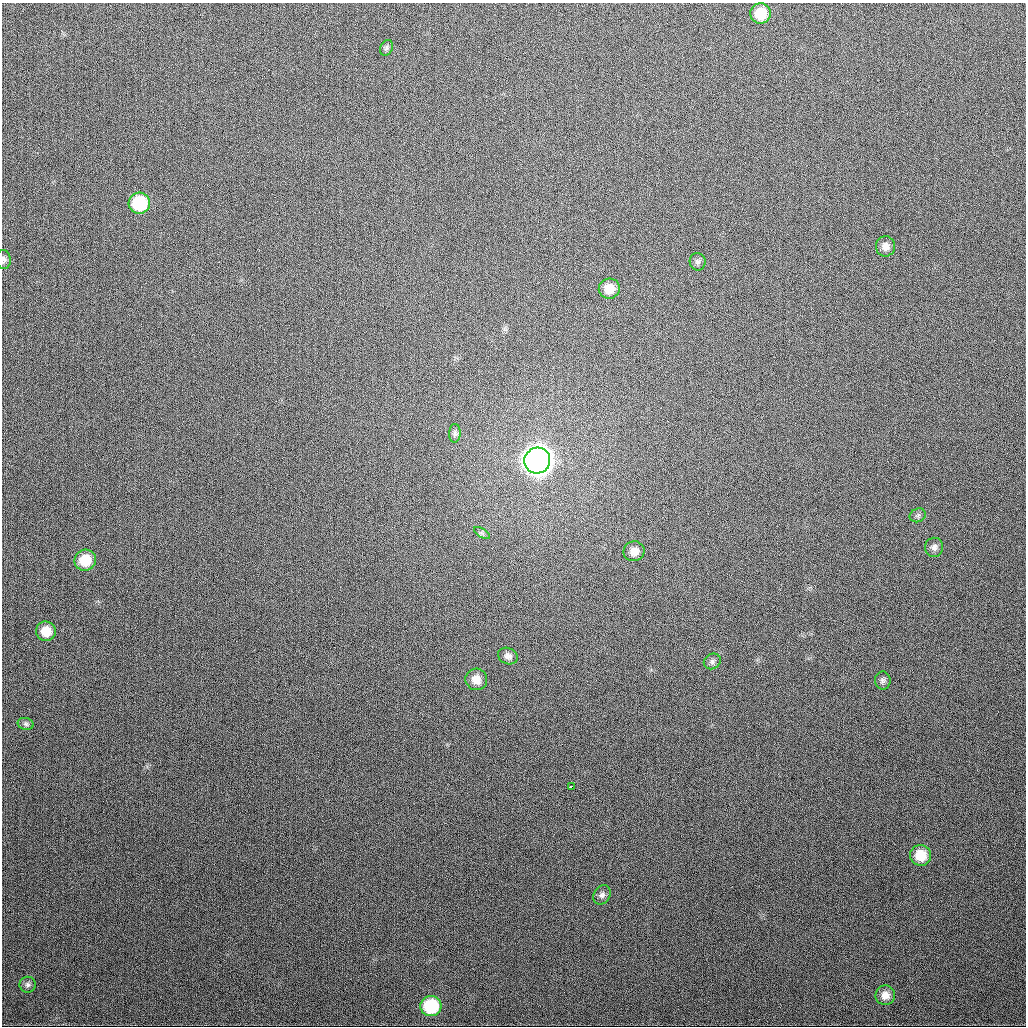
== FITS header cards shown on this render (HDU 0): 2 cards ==
NAXIS1  =                 1024
NAXIS2  =                 1024

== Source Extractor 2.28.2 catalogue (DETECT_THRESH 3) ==
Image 1024 x 1024 px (HDU 0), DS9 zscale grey, 1 PNG px = 1 image px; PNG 1028 x 1028 px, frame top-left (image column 1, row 1024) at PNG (2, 3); each listed source drawn as its Kron ellipse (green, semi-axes under 4 px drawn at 4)
Background 347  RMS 13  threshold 38.3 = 3 sigma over >= 5 px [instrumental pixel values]
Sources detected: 26; all 26 listed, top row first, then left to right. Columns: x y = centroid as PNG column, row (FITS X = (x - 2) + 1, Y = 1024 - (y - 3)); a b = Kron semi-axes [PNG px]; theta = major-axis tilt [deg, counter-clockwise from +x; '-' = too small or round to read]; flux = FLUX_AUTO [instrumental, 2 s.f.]
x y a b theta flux
761 13 10 10 - 2.2e+04
386 48 8 6 65 2.2e+03
139 203 10 10 - 5.0e+04
885 246 10 9 - 6.1e+03
4 259 9 7 -86 2.8e+03
698 262 9 8 - 2.8e+03
609 289 10 10 - 1.3e+04
455 433 9 6 88 2.2e+03
537 461 13 13 - 1.3e+06
918 515 8 6 24 2.1e+03
482 533 9 3 -32 1.6e+03
934 547 9 9 - 3.8e+03
634 551 10 10 - 7.2e+03
85 560 11 10 - 2.1e+04
46 631 10 9 - 1.4e+04
508 656 10 8 -25 4.2e+03
712 661 9 7 31 2.7e+03
476 679 11 10 - 9.1e+03
883 680 9 7 -89 2.8e+03
26 724 8 6 -16 2.0e+03
571 787 4 3 - 9.4e+03
921 855 10 10 - 1.9e+04
602 895 10 8 57 3.3e+03
28 985 8 8 - 2.5e+03
885 995 10 10 - 7.3e+03
431 1006 10 10 - 4.5e+04
At the frame edge (FLAGS 8, measured only in part): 1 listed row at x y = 4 259